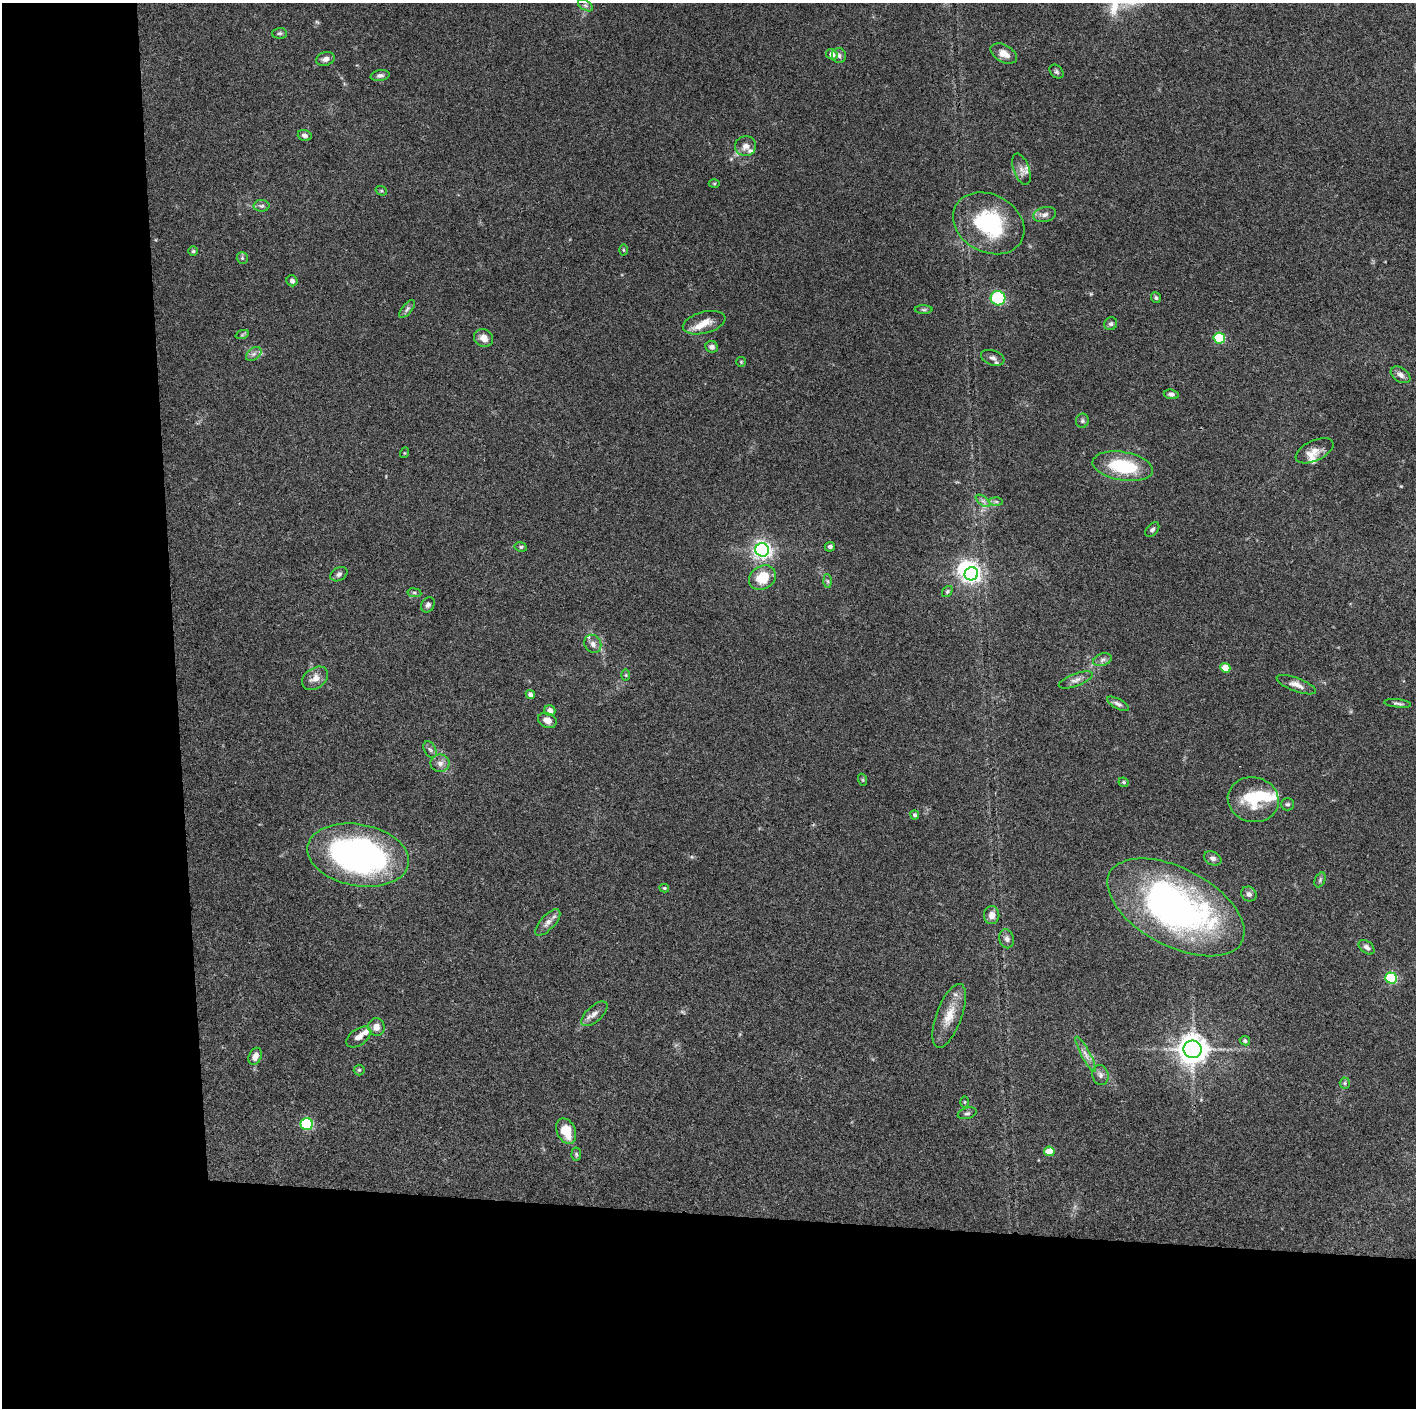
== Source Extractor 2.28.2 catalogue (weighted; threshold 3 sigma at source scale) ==
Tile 7 of 3 x 3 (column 1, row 3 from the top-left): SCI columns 1-1414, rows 2-1407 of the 4243 x 4223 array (HDU 1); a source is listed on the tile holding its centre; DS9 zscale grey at full resolution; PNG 1418 x 1410 px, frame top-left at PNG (2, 3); each listed source drawn as its Kron ellipse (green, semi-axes under 4 px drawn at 4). Shown black and unused: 24% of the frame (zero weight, under 3 of 4 exposures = <1% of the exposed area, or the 3 px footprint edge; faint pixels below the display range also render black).
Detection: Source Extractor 2.28.2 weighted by HDU 2 'WHT'; one run over the whole footprint, this tile lists its part. Background 0.0727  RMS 0.0055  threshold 0.0245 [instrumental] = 3 sigma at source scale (4.5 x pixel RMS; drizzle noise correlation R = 1.50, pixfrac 1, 0.05/0.05 arcsec/px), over >= 5 px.
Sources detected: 111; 1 too faint to see at this stretch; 2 inside a brighter object's white glare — neither listed nor drawn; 9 inside a brighter listed object's ellipse — not listed separately; the other 99 listed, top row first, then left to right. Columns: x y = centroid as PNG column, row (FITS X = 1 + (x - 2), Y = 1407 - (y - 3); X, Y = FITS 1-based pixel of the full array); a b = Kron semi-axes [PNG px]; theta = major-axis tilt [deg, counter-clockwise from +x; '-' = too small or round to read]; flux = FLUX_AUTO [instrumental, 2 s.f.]
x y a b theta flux
585 5 8 5 -31 1.5
279 33 7 5 1 1.1
832 54 6 5 - 3.6
1004 54 14 8 -29 5.3
839 56 7 7 - 1.7
325 59 9 6 18 2.5
1057 72 8 6 -44 1.1
380 75 9 5 10 1.5
305 135 7 5 -17 1.6
746 146 10 10 - 3.5
1021 169 16 8 -70 3.5
714 183 5 3 - 0.61
381 191 6 4 -19 0.72
262 206 8 6 2 1.5
1045 215 11 7 14 2.4
989 223 37 29 -28 48
623 250 5 3 - 0.6
193 251 5 5 - 0.77
242 258 6 5 - 0.87
292 281 6 5 - 1.8
998 298 7 7 - 39
1156 298 5 5 - 1.1
407 309 11 5 51 1.5
924 310 9 4 -1 1
704 323 22 11 14 6.6
1111 324 7 6 - 1.3
242 335 7 4 19 0.86
484 338 10 8 -25 4.4
1219 338 6 5 - 35
712 347 6 6 - 2.1
254 354 9 5 37 1.6
993 358 12 7 -19 2.3
741 362 5 5 - 0.63
1401 375 11 7 -33 2.3
1171 394 7 5 -5 1.7
1082 421 7 6 - 1.1
1314 451 20 10 25 5
404 453 5 3 - 0.46
1123 466 30 14 -10 30
983 501 8 4 -36 1.5
996 501 7 4 -1 1.2
1152 529 9 5 50 1.3
521 547 6 5 - 0.91
830 547 5 5 - 1.4
762 550 7 6 - 230
339 574 9 6 29 1.8
971 574 7 6 - 220
762 578 14 11 34 13
827 581 7 4 -88 1
947 592 6 4 51 0.87
414 593 7 4 -8 0.85
428 605 8 6 56 1.5
593 644 9 8 - 2.3
1102 660 9 6 19 1.9
1225 668 5 4 - 11
626 675 6 4 -90 0.66
315 678 14 10 35 4.6
1076 680 18 6 21 2.9
1296 685 21 6 -21 4.1
530 695 5 4 - 2.4
1398 703 13 3 -7 1.3
1118 704 12 5 -28 1.8
550 711 6 5 - 3.7
547 720 10 7 -22 3.3
430 750 9 5 -61 1.4
440 763 9 8 - 3
863 780 6 4 -71 0.6
1123 782 5 4 - 0.89
1253 800 26 22 -13 20
1287 804 6 6 - 1.1
915 815 4 4 - 1.3
358 855 51 31 -10 170
1213 858 9 6 -25 2
1320 880 8 5 66 1.1
664 888 5 4 - 0.86
1249 894 8 7 - 2.1
1176 907 75 39 -28 190
992 915 9 7 87 3.4
548 922 16 7 47 3.4
1007 939 9 7 -77 2
1367 947 9 6 -39 2.2
1391 978 6 5 - 54
594 1014 16 7 42 3.4
949 1016 34 12 70 11
376 1027 9 8 - 4.1
359 1037 14 8 34 3.4
1245 1041 5 4 - 1.2
1193 1049 9 9 - 730
1086 1054 20 4 -62 3.3
255 1056 9 6 67 3.5
359 1070 5 5 - 0.81
1100 1075 10 8 -76 2.2
1345 1083 5 5 - 0.84
965 1102 5 4 - 0.54
967 1113 9 5 16 1.4
307 1124 6 6 - 56
566 1131 13 9 -66 13
1049 1151 5 4 - 8.6
576 1154 7 5 85 0.85